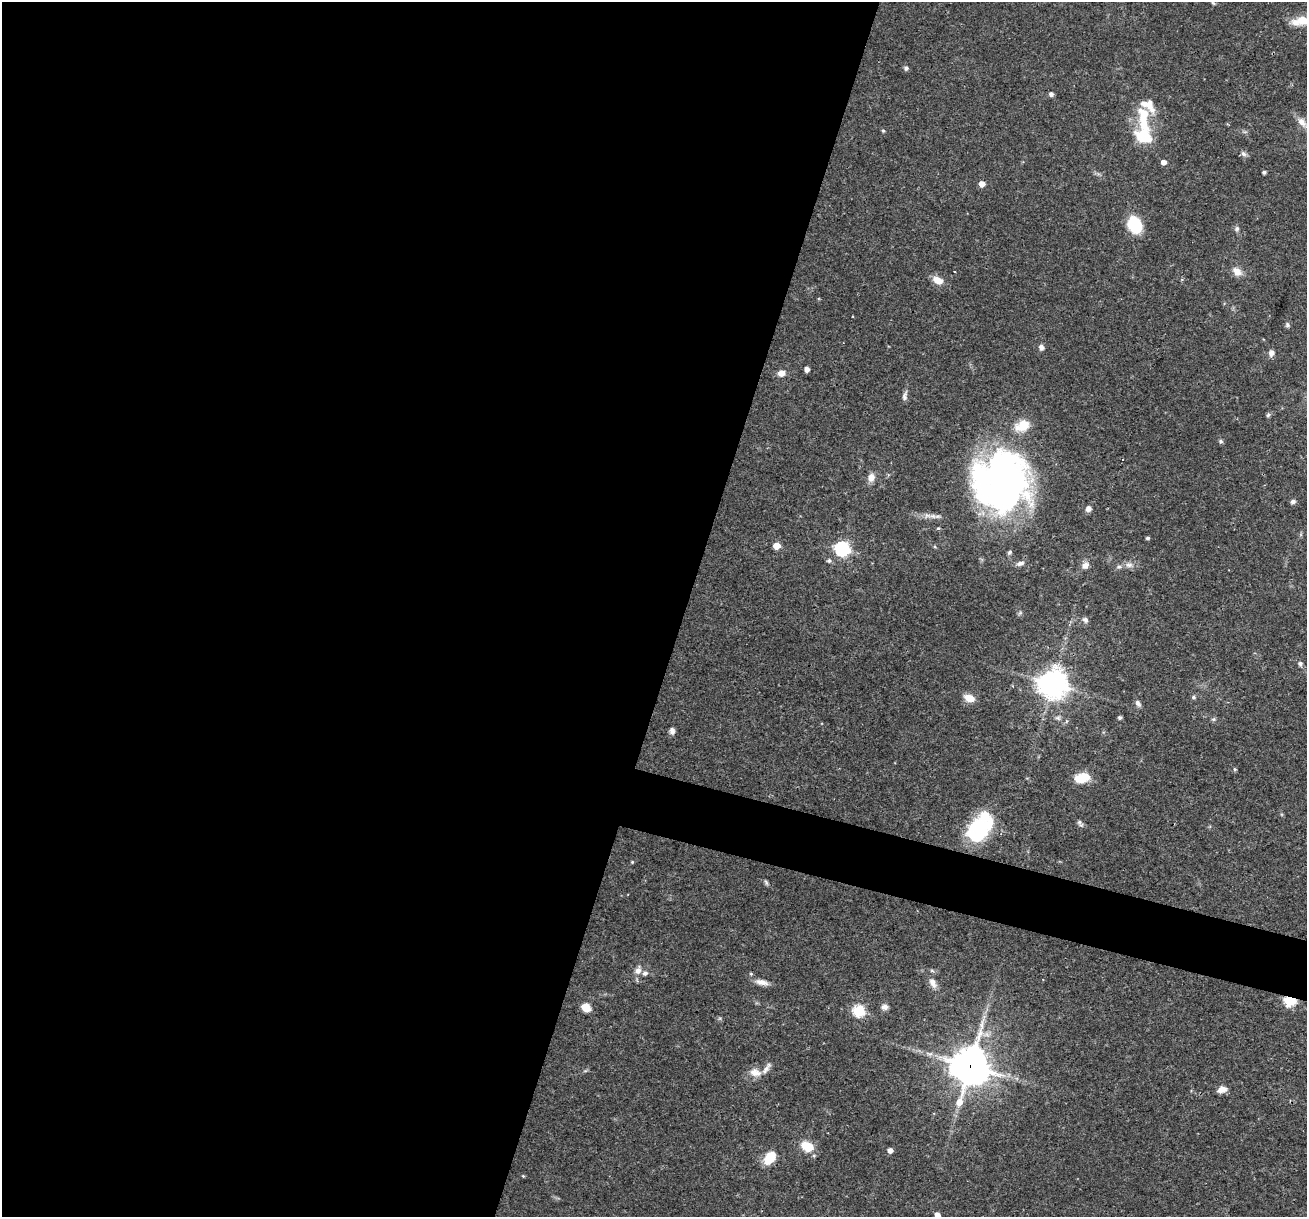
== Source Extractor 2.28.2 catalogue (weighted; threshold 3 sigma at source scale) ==
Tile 5 of 4 x 4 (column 1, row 2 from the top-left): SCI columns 1-1305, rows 2682-3896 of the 5220 x 5237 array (HDU 1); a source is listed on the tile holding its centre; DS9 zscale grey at full resolution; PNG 1309 x 1219 px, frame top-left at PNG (2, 2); no overlay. Shown black and unused: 55% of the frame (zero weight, under 3 of 4 exposures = <1% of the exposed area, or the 3 px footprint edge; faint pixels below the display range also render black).
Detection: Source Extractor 2.28.2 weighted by HDU 2 'WHT'; one run over the whole footprint, this tile lists its part. Background 0.0569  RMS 0.0032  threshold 0.0144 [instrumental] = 3 sigma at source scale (4.5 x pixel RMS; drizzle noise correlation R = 1.50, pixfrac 1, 0.05/0.05 arcsec/px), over >= 5 px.
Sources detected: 78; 2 inside a brighter object's white glare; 1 cosmic-ray / hot-pixel residue — not listed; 6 inside a brighter listed object's ellipse — not listed separately; the other 69 listed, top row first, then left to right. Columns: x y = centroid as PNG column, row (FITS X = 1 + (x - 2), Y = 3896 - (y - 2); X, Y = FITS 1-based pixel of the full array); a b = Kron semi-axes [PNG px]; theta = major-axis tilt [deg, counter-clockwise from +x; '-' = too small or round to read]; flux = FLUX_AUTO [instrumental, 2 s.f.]
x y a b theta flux
1213 3 6 4 -44 0.41
1302 21 25 10 0 7
906 68 5 5 - 0.89
1051 94 4 4 - 1.2
1144 115 18 14 -75 7.7
1302 122 17 9 -49 3.4
883 131 5 4 - 0.41
1144 137 25 16 -25 10
1243 154 9 6 -39 0.96
1164 162 5 4 - 1.9
1264 172 4 3 - 0.76
982 184 5 4 - 3.3
1135 225 17 12 -67 14
1237 229 7 6 - 0.76
1237 271 14 10 -38 2.6
938 280 11 7 -25 3.7
1287 325 6 6 - 0.64
1041 347 7 6 - 1.3
1271 353 8 7 - 1.4
807 369 4 4 - 1.9
781 373 8 7 - 2.3
905 396 14 6 79 1.3
1268 415 7 5 85 0.61
1022 425 21 13 21 6
1221 441 6 5 - 0.57
871 477 9 8 - 2.7
1003 481 55 48 80 160
1293 502 7 5 16 0.87
1088 509 7 6 - 1.5
938 528 4 4 - 0.42
1148 538 4 3 - 0.66
777 546 5 5 - 5.2
842 549 6 6 - 73
1009 552 7 5 43 0.55
829 561 6 6 - 0.62
1020 563 11 6 15 1.2
1085 565 9 8 - 1.8
1129 565 12 7 0 1.7
1085 620 8 6 -42 1
1300 664 7 5 -84 0.78
1053 683 10 9 - 400
1193 697 6 5 - 0.57
969 698 11 7 -21 4.1
1138 703 9 6 -60 1.1
1120 717 5 4 - 0.56
1213 719 7 5 20 0.57
672 731 8 6 -90 1.2
1235 769 5 4 - 0.44
1081 778 13 8 11 9.2
1079 822 8 6 87 0.79
980 827 30 20 45 29
632 862 5 4 - 0.34
766 882 9 4 -64 0.57
638 970 11 8 74 1.9
751 974 4 4 - 0.37
762 982 18 7 -13 2.3
933 983 16 8 -63 2.4
1290 1000 6 5 - 33
884 1007 9 7 -1 1.3
586 1008 9 7 -32 4.1
858 1011 6 6 - 31
970 1066 15 13 75 720
755 1072 16 10 -13 3.2
1222 1089 9 6 16 2.7
807 1146 14 10 -26 6.7
890 1150 5 4 - 1.9
770 1158 15 10 51 6.6
523 1176 4 3 - 0.31
937 1215 5 5 - 2.2
Overlapping masked pixels (flux is a lower limit): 2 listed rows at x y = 1290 1000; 970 1066
Isophote crosses this tile's border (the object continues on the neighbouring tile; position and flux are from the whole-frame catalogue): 2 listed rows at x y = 1302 21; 937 1215